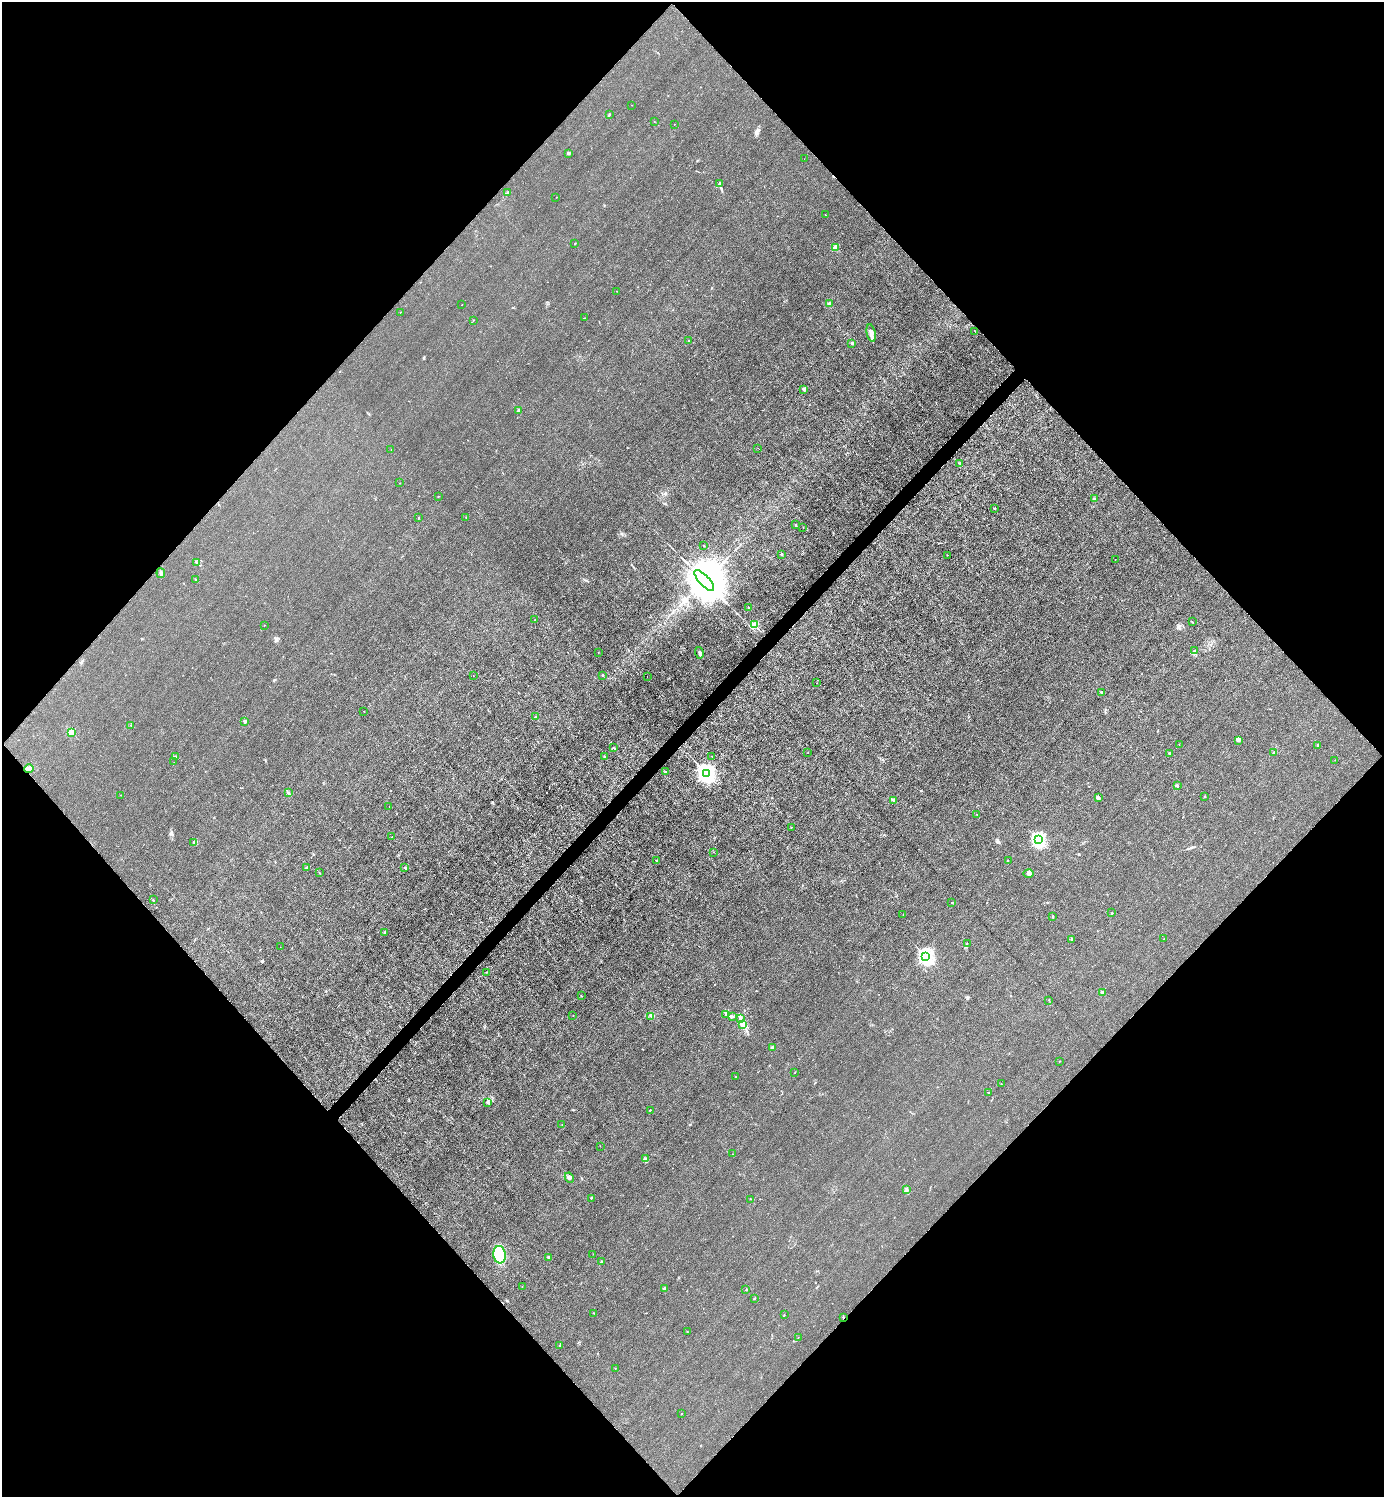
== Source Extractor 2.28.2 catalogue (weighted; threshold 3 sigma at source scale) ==
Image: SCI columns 301-5825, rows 3-5980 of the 5983 x 5983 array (HDU 1 of 3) = the unmasked area's bounding box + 8 px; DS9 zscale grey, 4 x 4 block average (1 PNG px = mean of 4 x 4 image px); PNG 1386 x 1499 px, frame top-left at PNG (2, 2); each listed source drawn as its Kron ellipse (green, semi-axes under 4 px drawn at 4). Shown black and unused: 51% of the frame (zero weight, under 3 of 4 exposures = <1% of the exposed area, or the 3 px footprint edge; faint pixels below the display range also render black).
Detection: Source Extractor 2.28.2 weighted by HDU 2 'WHT'. Background 0.0215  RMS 0.0062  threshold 0.0278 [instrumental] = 3 sigma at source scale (4.5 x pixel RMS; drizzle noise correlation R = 1.50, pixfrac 1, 0.05/0.05 arcsec/px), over >= 5 px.
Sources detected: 164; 1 inside a brighter object's white glare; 7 cosmic-ray / hot-pixel residue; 3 long thin detections or spike segments (spike, bleed or trail) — neither listed nor drawn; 3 coinciding with a brighter row at this scale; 2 inside a brighter listed object's ellipse — not listed separately; the other 148 listed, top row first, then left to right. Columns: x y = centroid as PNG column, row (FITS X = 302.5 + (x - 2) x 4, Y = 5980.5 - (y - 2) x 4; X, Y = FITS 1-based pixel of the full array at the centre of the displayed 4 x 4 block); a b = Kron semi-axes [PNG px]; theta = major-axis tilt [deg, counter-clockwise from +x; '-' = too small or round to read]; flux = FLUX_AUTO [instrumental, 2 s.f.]
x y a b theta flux
632 105 2 2 - 0.73
609 115 3 2 - 2.3
654 121 2 2 - 0.83
674 124 2 2 - 1.5
569 153 4 2 - 4.6
804 159 2 2 - 0.49
720 184 2 2 - 2.2
507 192 2 2 - 2.2
556 197 2 2 - 0.87
825 215 3 2 - 0.92
575 244 2 2 - 1.6
836 247 2 2 - 92
617 291 2 2 - 0.77
829 304 2 2 - 58
462 305 2 2 - 0.81
400 312 2 2 - 1.7
584 318 2 2 - 1.2
473 320 2 2 - 1.2
975 331 2 2 - 1.8
871 333 9 3 -78 22
689 341 2 2 - 1.4
852 343 2 2 - 14
804 389 3 2 - 7.7
519 411 2 2 - 48
758 448 2 2 - 0.63
391 449 2 2 - 0.96
960 464 2 2 - 1.7
400 483 2 2 - 0.89
438 496 2 2 - 1.2
1094 499 2 2 - 16
995 508 2 2 - 3.5
466 517 3 2 - 1.8
418 518 2 2 - 3.8
796 525 2 2 - 1.4
803 527 2 2 - 1.1
703 546 2 2 - 4.2
781 554 2 2 - 13
947 555 2 2 - 1.2
1115 560 2 2 - 0.86
197 563 3 2 - 2.2
161 573 5 2 - 8.7
195 579 2 2 - 0.97
704 580 13 5 -48 38000
748 607 3 2 - 1.4
535 620 2 2 - 1.4
1192 622 2 2 - 1.6
264 625 2 2 - 0.74
754 625 2 2 - 200
1194 651 3 2 - 2.2
598 652 2 2 - 1.3
699 653 6 2 -74 7.6
473 675 2 2 - 0.88
603 675 2 2 - 14
647 676 2 2 - 0.89
817 683 2 2 - 1
1101 692 2 2 - 17
364 711 2 2 - 2.1
535 716 2 2 - 1
245 721 2 2 - 26
131 725 2 2 - 1.2
71 732 2 2 - 140
1239 741 3 2 - 2.8
1179 744 2 2 - 1.1
1318 745 2 2 - 13
613 748 3 2 - 2.5
1273 752 2 2 - 1.3
808 753 2 2 - 1
1170 753 2 2 - 19
604 756 2 2 - 3.3
175 757 3 2 - 3.5
712 757 2 2 - 0.73
1335 760 2 2 - 0.92
174 762 2 2 - 0.47
29 769 5 3 - 16
666 772 3 2 - 3.5
706 773 3 3 - 2000
1177 785 2 2 - 3.7
288 793 3 2 - 3.2
121 795 2 2 - 1.1
1205 796 2 2 - 2.2
1098 798 3 2 - 3.9
894 800 4 2 - 6.2
389 806 2 2 - 0.91
976 814 2 2 - 1.2
791 827 2 2 - 0.91
392 837 2 2 - 1
1038 840 2 2 - 810
194 842 4 3 - 4.6
713 852 2 2 - 0.72
657 861 2 2 - 2.4
1008 861 2 2 - 1
307 867 4 2 - 3.8
405 868 3 2 - 2.1
319 872 2 2 - 1.4
1029 873 5 4 - 9.5
153 900 2 2 - 2.1
952 902 2 2 - 1.3
1112 913 2 2 - 2
903 915 2 2 - 1
1053 917 3 2 - 2.3
384 932 3 2 - 2.1
1164 938 2 2 - 1.1
1072 939 4 2 - 3.2
967 944 2 2 - 0.65
280 947 2 2 - 0.64
926 956 3 2 - 1200
487 972 2 2 - 0.94
1103 992 2 2 - 46
581 996 2 2 - 1.3
1049 1000 2 2 - 1.3
726 1015 4 2 - 4.8
573 1016 2 2 - 1.1
651 1016 3 2 - 3
733 1017 3 2 - 2.9
741 1018 2 2 - 1.5
743 1024 4 2 - 6.8
773 1048 2 2 - 42
1059 1061 2 2 - 0.87
795 1072 2 2 - 0.88
735 1077 2 2 - 2.3
1001 1084 2 2 - 0.68
988 1093 2 2 - 2.9
487 1102 3 2 - 2.8
650 1110 2 2 - 2.3
562 1124 2 2 - 1
600 1146 2 2 - 0.96
732 1154 2 2 - 0.63
645 1159 3 2 - 6.9
569 1178 5 2 - 5.6
906 1190 3 2 - 3.8
591 1198 2 2 - 1.6
750 1199 2 2 - 2.6
593 1254 2 2 - 0.68
500 1255 9 6 -85 130
548 1257 2 2 - 3.9
601 1261 3 2 - 3.6
522 1286 2 2 - 0.66
664 1288 2 2 - 1.7
745 1290 2 2 - 0.93
754 1299 3 2 - 3.9
594 1313 2 2 - 1
784 1315 2 2 - 1.2
843 1318 2 2 - 2.2
687 1332 2 2 - 1.8
798 1337 2 2 - 0.9
559 1346 2 2 - 0.79
615 1368 2 2 - 0.76
681 1414 2 2 - 1.1
Overlapping masked pixels (flux is a lower limit): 1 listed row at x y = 843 1318
Diffuse or blended objects may show on this block-average render without a row.